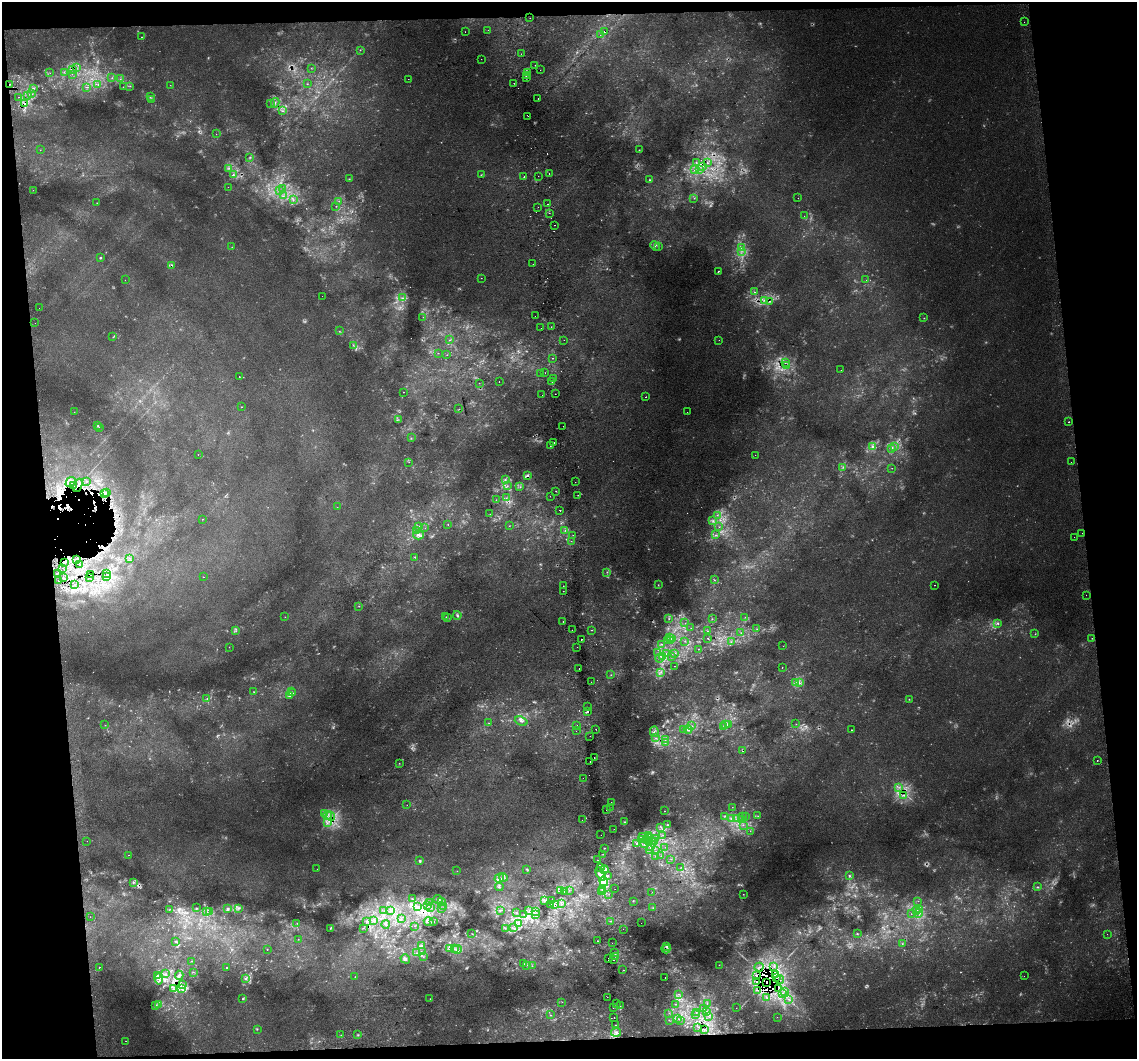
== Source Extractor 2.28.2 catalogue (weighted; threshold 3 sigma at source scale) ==
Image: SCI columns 41-4578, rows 9-4235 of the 4618 x 4284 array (HDU 1 of 3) = the unmasked area's bounding box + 8 px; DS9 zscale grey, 4 x 4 block average (1 PNG px = mean of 4 x 4 image px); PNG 1139 x 1061 px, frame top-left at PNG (2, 2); each listed source drawn as its Kron ellipse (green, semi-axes under 4 px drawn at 4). Shown black and unused: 12% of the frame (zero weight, under 2 of 3 exposures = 3% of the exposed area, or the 3 px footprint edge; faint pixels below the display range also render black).
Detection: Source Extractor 2.28.2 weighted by HDU 2 'WHT'. Background 0.0111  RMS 0.0076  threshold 0.034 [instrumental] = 3 sigma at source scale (4.5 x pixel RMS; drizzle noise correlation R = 1.50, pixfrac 1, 0.0396/0.0396 arcsec/px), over >= 5 px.
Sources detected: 776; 152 too faint to see at this stretch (4 x 4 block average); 75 cosmic-ray / hot-pixel residue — neither listed nor drawn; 23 coinciding with a brighter row at this scale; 21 inside a brighter listed object's ellipse — not listed separately; of the other 505, all 500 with FLUX_AUTO >= 0.818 (the completeness limit of this list) listed and drawn (5 fainter detections not listed), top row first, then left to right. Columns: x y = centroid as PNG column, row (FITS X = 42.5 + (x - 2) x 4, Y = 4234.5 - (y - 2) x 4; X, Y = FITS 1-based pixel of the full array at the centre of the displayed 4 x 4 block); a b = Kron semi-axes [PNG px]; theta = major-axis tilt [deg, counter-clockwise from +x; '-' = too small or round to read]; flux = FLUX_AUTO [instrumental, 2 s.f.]
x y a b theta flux
530 18 2 2 - 3.8
1024 22 2 2 - 1.5
488 30 2 2 - 1.4
465 32 2 2 - 1.9
605 32 2 2 - 45
600 35 2 2 - 0.84
141 37 2 2 - 4.2
360 50 2 2 - 2.2
521 54 2 2 - 6
481 59 2 2 - 3.6
535 65 2 2 - 3.1
76 68 3 2 - 4.7
311 68 2 2 - 1.4
72 70 3 2 - 6.2
540 70 2 2 - 1.1
64 72 2 2 - 1.8
528 72 2 2 - 0.89
50 73 2 2 - 1.1
72 74 2 2 - 1.4
526 75 2 2 - 3.5
112 78 2 2 - 2.9
527 78 2 2 - 4
120 79 2 2 - 2.7
408 79 2 2 - 1.3
514 83 2 2 - 2.5
9 84 2 2 - 4.6
98 84 2 2 - 3.3
307 84 2 2 - 1.3
170 85 2 2 - 1.2
130 86 2 2 - 3.3
87 87 2 2 - 2.4
123 87 2 2 - 1.8
33 89 3 2 - 5.5
31 94 3 2 - 4
28 96 2 2 - 5.3
18 97 2 2 - 2.4
150 97 2 2 - 1.9
538 98 2 2 - 1.7
152 99 2 2 - 2
275 103 5 3 - 10
25 104 3 2 - 5.7
271 104 2 2 - 1.4
283 111 3 2 - 4.2
528 116 2 2 - 0.91
216 134 2 2 - 0.94
40 150 2 2 - 1.1
639 150 2 2 - 2.8
250 157 3 2 - 3.9
696 162 2 2 - 2.8
707 163 3 3 - 5.4
703 167 3 3 - 7.8
229 169 3 2 - 3.3
699 169 2 2 - 2.7
694 170 2 2 - 1.7
233 174 3 2 - 4.6
549 174 2 2 - 3.8
481 175 3 2 - 3.3
538 176 2 2 - 3.9
524 177 2 2 - 27
349 179 3 2 - 2.1
649 180 2 2 - 2.5
228 187 2 2 - 3.2
283 189 2 2 - 3.5
33 190 2 2 - 1.3
280 191 2 2 - 5.4
283 196 2 2 - 2.2
694 198 2 2 - 2.4
798 198 2 2 - 1.8
293 199 2 2 - 2.2
339 201 2 2 - 1.3
97 203 2 2 - 2.6
547 204 2 2 - 3.9
336 206 2 2 - 1.9
538 207 2 2 - 0.99
549 213 2 2 - 1.3
804 216 2 2 - 0.86
555 225 2 2 - 9.7
655 246 5 2 - 5.4
658 246 2 2 - 1.7
232 247 2 2 - 3.9
741 248 2 2 - 2.6
741 251 2 2 - 4
100 257 3 2 - 4.9
533 264 2 2 - 1.3
171 265 3 2 - 7.1
718 272 2 2 - 7
481 278 2 2 - 3.3
125 280 2 2 - 1.1
866 280 2 2 - 1
754 292 2 2 - 2.4
322 296 2 2 - 2.1
403 298 3 2 - 5.1
765 300 3 2 - 6.6
770 301 3 2 - 4.3
39 308 2 2 - 1.2
535 316 2 2 - 2.8
423 317 2 2 - 1.5
924 318 2 2 - 2.2
35 323 2 2 - 1.2
551 327 2 2 - 1.8
541 328 2 2 - 1.6
339 331 2 2 - 1.5
113 337 2 2 - 2.3
449 340 2 2 - 1.5
564 340 2 2 - 2.3
719 340 2 2 - 1.4
353 345 2 2 - 1.7
438 353 2 2 - 1.4
447 355 2 2 - 1.5
553 358 2 2 - 2
785 363 3 2 - 4.9
787 366 3 2 - 6.2
841 370 2 2 - 2.7
545 373 2 2 - 1.5
541 374 2 2 - 1.7
239 377 2 2 - 3.8
554 379 2 2 - 3.6
499 382 2 2 - 5.2
552 382 2 2 - 3.7
479 383 2 2 - 0.97
403 392 2 2 - 2
555 394 2 2 - 5
542 395 2 2 - 2
646 397 2 2 - 4.3
241 407 2 2 - 2.9
459 409 2 2 - 1.5
74 412 2 2 - 1.1
687 412 2 2 - 1
399 419 2 2 - 1.5
1068 422 2 2 - 7
98 425 2 2 - 2.8
563 426 2 2 - 4.7
99 428 2 2 - 1.4
411 438 2 2 - 1.9
554 442 2 2 - 11
550 446 2 2 - 1.2
873 446 4 3 - 10
894 446 3 2 - 4.1
892 449 3 2 - 7.6
198 455 2 2 - 1
755 455 2 2 - 1.8
409 462 2 2 - 1.4
1071 462 2 2 - 2.3
843 467 2 2 - 2.2
892 468 2 2 - 1.2
527 476 2 2 - 23
505 479 2 2 - 5.2
87 481 2 2 - 2.1
71 482 5 2 - 11
575 482 2 2 - 2.8
78 485 7 2 67 14
74 486 2 2 - 1
507 486 2 2 - 3.2
520 487 2 2 - 1.9
556 491 2 2 - 3.8
104 493 2 2 - 3.5
106 493 2 2 - 3.3
578 495 2 2 - 7.2
550 496 2 2 - 2
506 498 2 2 - 1.9
496 500 2 2 - 1.3
337 507 2 2 - 1.3
560 511 2 2 - 59
490 514 2 2 - 1.2
717 515 3 2 - 3.8
203 519 2 2 - 1.5
713 521 2 2 - 2.9
448 524 2 2 - 2.1
419 526 3 2 - 5.9
509 526 2 2 - 2.1
719 527 2 2 - 1.3
425 528 2 2 - 0.97
565 530 2 2 - 3.3
416 531 4 2 - 4.5
1082 533 2 2 - 2.1
419 535 5 2 - 11
573 535 2 2 - 1.8
715 535 3 2 - 3.8
1074 537 2 2 - 1.1
571 541 2 2 - 1.5
415 557 2 2 - 2.7
129 558 2 2 - 3.2
77 559 2 2 - 2.4
65 563 2 2 - 0.86
80 564 2 2 - 1.5
63 568 2 2 - 1.3
607 572 2 2 - 2
57 573 3 2 - 2
91 574 2 2 - 3.5
107 574 2 2 - 1.8
89 577 2 2 - 3.7
106 577 2 2 - 2.9
203 577 2 2 - 3.9
63 578 2 2 - 1.3
714 580 2 2 - 2.6
58 581 2 2 - 1.7
75 584 2 2 - 1.3
658 585 2 2 - 2.2
934 585 2 2 - 1.6
563 586 2 2 - 1.6
563 591 2 2 - 2.4
1086 595 2 2 - 2.4
359 606 2 2 - 2.6
457 615 4 3 - 8.1
285 617 2 2 - 1.1
446 617 2 2 - 1.5
745 617 2 2 - 1.2
448 618 2 2 - 1.5
669 619 2 2 - 3.5
712 619 2 2 - 2.4
563 621 2 2 - 4.3
685 623 2 2 - 1.1
998 623 2 2 - 6.6
691 628 2 2 - 1
757 629 2 2 - 2.5
572 630 2 2 - 1.1
592 630 2 2 - 3.7
236 631 2 2 - 2.7
708 631 2 2 - 2.3
741 633 2 2 - 2.7
1035 634 2 2 - 2.1
670 637 2 2 - 3.9
708 638 2 2 - 2.7
1092 638 2 2 - 2.7
581 639 2 2 - 3.9
671 639 3 2 - 2.9
668 640 2 2 - 1.8
670 641 2 2 - 5
685 641 2 2 - 2.6
731 642 2 2 - 1.9
662 644 2 2 - 2.2
783 646 2 2 - 1.3
229 647 2 2 - 1.2
577 647 2 2 - 1.5
699 649 2 2 - 1.1
657 653 2 2 - 2.3
675 653 3 2 - 2.9
666 654 2 2 - 2.3
662 656 2 2 - 1.7
672 657 2 2 - 2.4
659 659 4 2 - 8.7
674 666 2 2 - 1.6
782 667 2 2 - 3
579 669 2 2 - 2.3
661 672 2 2 - 3.1
611 675 2 2 - 1.9
591 682 2 2 - 2.7
796 683 3 2 - 5.8
799 683 3 2 - 8.7
291 691 2 2 - 1.5
254 692 3 2 - 3.6
293 693 2 2 - 1.2
290 696 4 2 - 5.3
207 699 2 2 - 2.2
909 699 2 2 - 2.3
588 707 2 2 - 2.7
587 711 2 2 - 6.5
521 721 6 3 -20 12
489 723 2 2 - 1.4
796 724 2 2 - 1.9
105 725 2 2 - 1.3
577 725 2 2 - 2.2
725 725 3 2 - 7.5
729 725 2 2 - 2.3
691 726 3 2 - 3.5
724 727 2 2 - 5.5
596 729 2 2 - 2.5
688 729 4 3 - 13
684 730 2 2 - 2.2
852 730 2 2 - 21
576 731 2 2 - 2.5
654 732 5 2 - 6.4
590 736 2 2 - 1.1
656 738 4 2 - 4.2
665 739 2 2 - 3.9
665 742 2 2 - 2.6
743 751 2 2 - 2.6
594 757 2 2 - 3.3
1097 760 2 2 - 3.6
590 761 2 2 - 3.7
399 763 2 2 - 2
583 778 2 2 - 2.6
899 788 2 2 - 2.4
903 795 4 2 - 7
611 802 2 2 - 1.2
407 805 2 2 - 0.82
610 807 2 2 - 2.5
732 807 2 2 - 1.3
606 810 2 2 - 38
664 811 2 2 - 1.9
325 813 3 2 - 4.4
328 815 4 2 - 11
330 816 5 2 - 13
725 816 3 2 - 3
758 816 3 2 - 3.5
743 817 2 2 - 2.1
745 817 2 2 - 2.2
731 819 3 2 - 5.8
737 819 2 2 - 2.8
741 819 2 2 - 6.4
582 820 2 2 - 1.1
625 822 2 2 - 4.1
327 823 3 2 - 6
668 825 2 2 - 3.2
743 825 2 2 - 2.6
661 827 2 2 - 2
614 829 2 2 - 1.5
750 831 2 2 - 1.4
601 835 2 2 - 1.1
648 835 3 2 - 5.9
663 835 2 2 - 2.1
642 836 2 2 - 3.4
650 837 4 2 - 7.1
641 839 3 2 - 6.6
646 839 3 2 - 6.4
655 839 2 2 - 1.6
651 840 2 2 - 3.9
87 841 2 2 - 1.5
648 841 3 2 - 7.1
654 842 2 2 - 1.4
637 843 3 2 - 7.2
644 844 4 2 - 5.9
651 847 3 2 - 8.2
665 847 2 2 - 0.93
604 848 2 2 - 3.3
649 850 2 2 - 4
656 851 2 2 - 0.96
603 854 2 2 - 2
128 855 2 2 - 2.3
656 856 2 2 - 1.4
661 856 2 2 - 1.7
671 859 2 2 - 2.1
597 860 2 2 - 2.3
420 861 2 2 - 17
600 867 2 2 - 4.2
681 867 3 2 - 2.6
317 869 2 2 - 0.82
526 869 2 2 - 2.2
604 869 4 3 - 14
457 871 2 2 - 1.1
600 874 7 3 -62 19
607 876 3 3 - 8.5
849 876 2 2 - 5.5
503 877 4 2 - 5.4
499 878 5 3 - 11
604 881 5 4 - 90
133 883 4 2 - 4.4
499 887 4 2 - 3.9
1038 887 3 2 - 3.9
615 889 2 2 - 0.94
569 890 2 2 - 1.5
602 890 2 2 - 5.9
561 891 3 2 - 3.2
564 892 2 2 - 3.2
601 892 2 2 - 2.9
652 892 2 2 - 4.7
609 894 2 2 - 1.5
743 894 2 2 - 1.9
413 899 2 2 - 2.6
438 899 4 2 - 6.9
442 901 4 2 - 6.7
545 901 3 2 - 2.3
552 901 3 2 - 4
633 901 2 2 - 2.6
918 901 2 2 - 1
429 902 2 2 - 2.6
551 904 3 2 - 3.5
554 904 2 2 - 3.2
561 904 2 2 - 1.5
428 905 2 2 - 1.7
417 906 3 2 - 3.8
444 907 2 2 - 3.1
197 908 2 2 - 2.7
239 908 4 2 - 7.3
430 908 2 2 - 4
442 908 2 2 - 2.3
653 908 3 2 - 2.9
170 909 2 2 - 1.6
227 909 4 2 - 6.8
920 909 4 2 - 7.5
500 910 2 2 - 3.2
529 910 2 2 - 2
917 910 2 2 - 1.3
384 911 2 2 - 1
390 911 2 2 - 1.5
536 911 2 2 - 1.7
206 912 3 2 - 4.8
210 912 3 2 - 1.7
517 913 3 2 - 2.9
918 913 4 2 - 5.3
524 914 2 2 - 2.6
535 914 2 2 - 3.5
911 914 2 2 - 1.1
90 917 2 2 - 3.9
401 919 2 2 - 1.5
374 921 2 2 - 16
433 921 3 2 - 4.3
610 921 2 2 - 1.8
367 922 3 2 - 5
429 922 5 2 - 7.5
297 923 2 2 - 1.3
641 923 2 2 - 0.92
386 924 4 2 - 5.4
519 924 3 2 - 12
414 926 2 2 - 0.91
330 928 2 2 - 2.4
363 928 2 2 - 1.4
505 928 2 2 - 2.2
513 928 2 2 - 2.4
623 929 2 2 - 1.4
857 933 2 2 - 4.5
472 934 2 2 - 1.3
1107 934 2 2 - 0.93
298 939 2 2 - 1.5
176 941 3 2 - 4.4
598 941 2 2 - 5.2
612 943 2 2 - 1.8
902 943 2 2 - 2
422 945 3 2 - 5.1
667 946 4 2 - 10
267 949 2 2 - 2.9
450 949 2 2 - 6.8
454 949 2 2 - 3.6
457 949 4 2 - 7.8
666 949 4 2 - 11
422 952 3 2 - 2.7
416 953 3 2 - 2.4
615 953 4 2 - 6.3
423 957 2 2 - 1.1
616 957 2 2 - 2.4
405 959 5 2 - 7.8
608 959 2 2 - 3.2
613 960 2 2 - 4.3
192 961 2 2 - 1.9
524 964 2 2 - 3.3
527 965 2 2 - 1.8
719 965 2 2 - 1.5
532 966 2 2 - 1.6
774 966 2 2 - 6
99 967 2 2 - 13
759 967 4 2 - 5.8
227 968 2 2 - 5
623 970 2 2 - 3.4
193 972 2 2 - 2.6
166 974 3 2 - 4.1
157 975 3 3 - 15
179 975 4 2 - 15
756 975 3 2 - 4.1
776 975 2 2 - 8.7
1024 976 2 2 - 1.7
355 977 2 2 - 1.2
777 977 2 2 - 6.2
246 978 4 2 - 7.3
665 978 2 2 - 3.5
159 979 5 3 - 14
780 979 4 2 - 5.8
757 982 2 2 - 2.9
766 982 2 2 - 69
183 985 3 2 - 9.2
174 989 3 2 - 5.2
181 989 3 2 - 3.9
779 989 2 2 - 3.2
757 990 3 2 - 5
784 991 2 2 - 3.4
783 993 2 2 - 1.8
678 994 2 2 - 4.4
607 997 2 2 - 1.2
766 997 3 2 - 5.1
243 999 2 2 - 4.9
430 999 2 2 - 2
789 999 3 2 - 5.1
562 1002 2 2 - 1.1
616 1003 2 2 - 2.7
159 1004 2 2 - 4.3
675 1004 2 2 - 2.2
707 1004 2 2 - 1.3
156 1005 2 2 - 1.9
620 1006 2 2 - 1.8
613 1008 2 2 - 1.2
736 1008 2 2 - 0.98
703 1009 2 2 - 1.8
696 1012 2 2 - 1.7
706 1012 2 2 - 2.7
669 1013 2 2 - 1.8
551 1015 2 2 - 1.7
696 1015 2 2 - 1.4
708 1016 2 2 - 1.2
614 1017 2 2 - 1.4
777 1017 2 2 - 1.6
677 1018 2 2 - 2.5
669 1020 2 2 - 2.2
680 1020 2 2 - 1.5
616 1025 2 2 - 2
698 1027 2 2 - 1.3
257 1029 3 2 - 1.8
704 1029 3 2 - 7.1
616 1032 5 3 - 12
341 1035 2 2 - 1.7
358 1035 3 2 - 4.2
126 1041 2 2 - 2
Overlapping masked pixels (flux is a lower limit): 32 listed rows (the first 20) at x y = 605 32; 9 84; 25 104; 171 265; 403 298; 770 301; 787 366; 527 476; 78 485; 91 574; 107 574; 89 577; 743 751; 903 795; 330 816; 731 819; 561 891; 210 912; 519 924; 666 949
Diffuse or blended objects may show on this block-average render without a row.